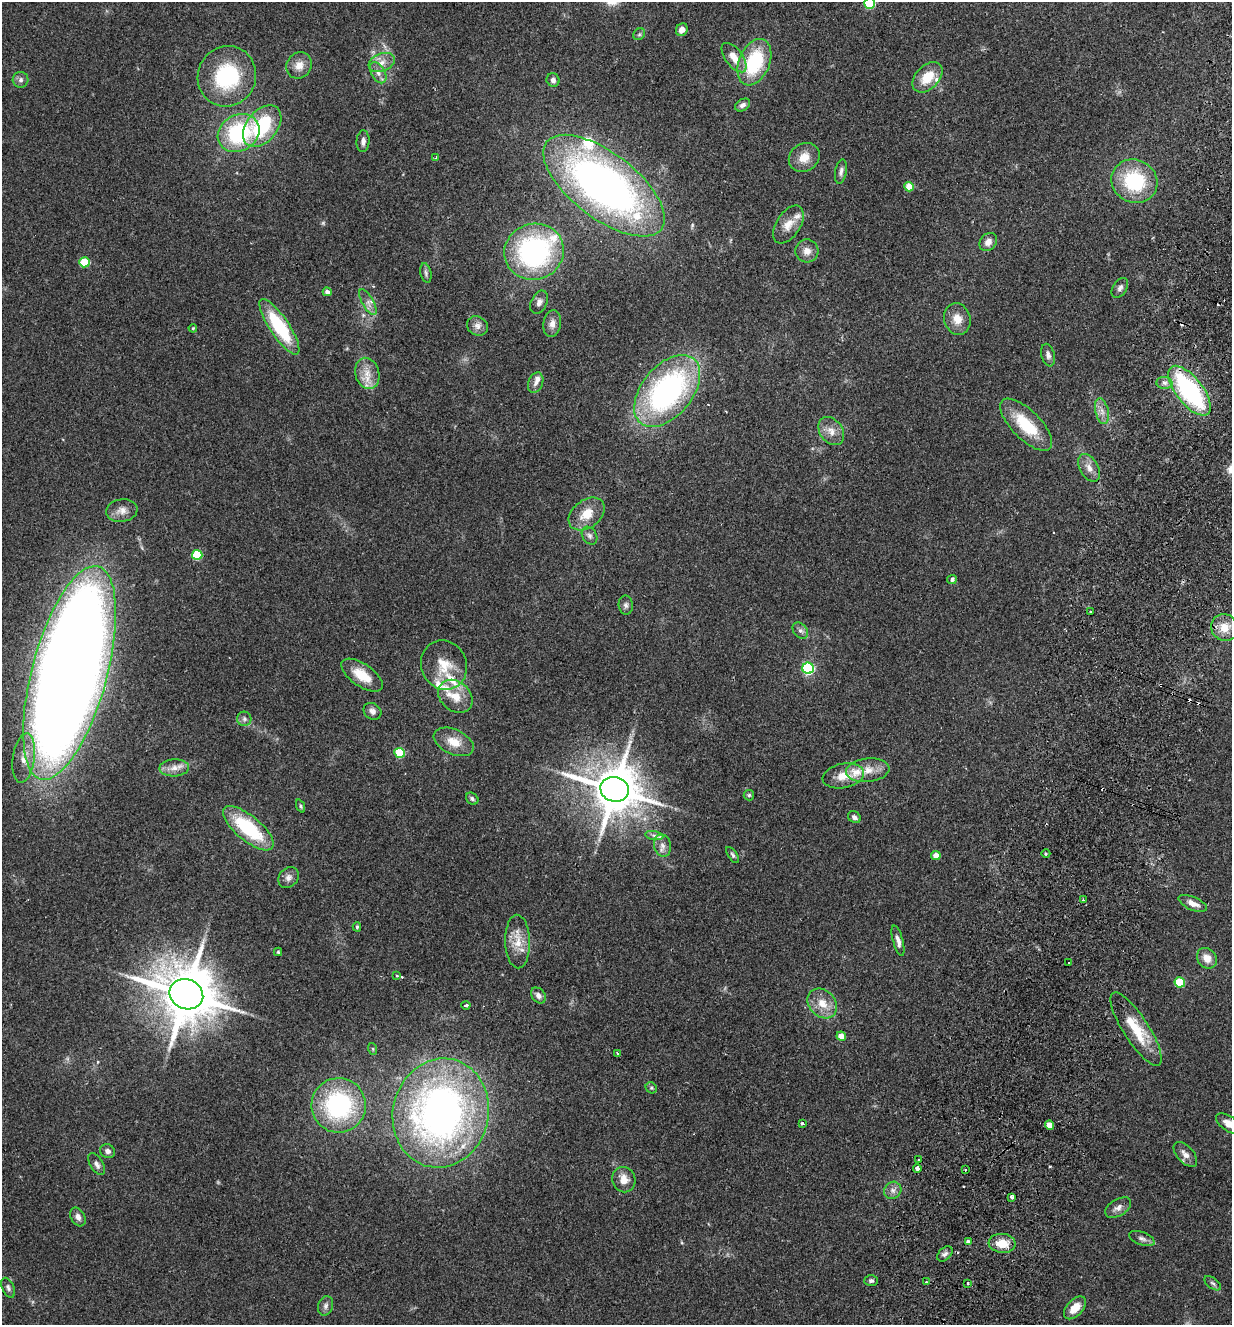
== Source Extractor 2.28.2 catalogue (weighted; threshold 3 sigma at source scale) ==
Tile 10 of 4 x 4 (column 2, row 3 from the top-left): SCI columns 1419-2648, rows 1348-2670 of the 5425 x 5337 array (HDU 1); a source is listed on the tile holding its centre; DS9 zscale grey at full resolution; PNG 1234 x 1327 px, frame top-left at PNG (2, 2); each listed source drawn as its Kron ellipse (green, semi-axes under 4 px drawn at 4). Shown black and unused: <1% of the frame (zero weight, under 2 of 3 exposures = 3% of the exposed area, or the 3 px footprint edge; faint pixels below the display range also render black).
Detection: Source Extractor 2.28.2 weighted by HDU 2 'WHT'; one run over the whole footprint, this tile lists its part. Background 0.152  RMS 0.01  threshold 0.047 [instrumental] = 3 sigma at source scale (4.5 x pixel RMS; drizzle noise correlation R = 1.50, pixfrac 1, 0.05/0.05 arcsec/px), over >= 5 px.
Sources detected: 147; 1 too faint to see at this stretch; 9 cosmic-ray / hot-pixel residue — neither listed nor drawn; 10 inside a brighter listed object's ellipse — not listed separately; the other 127 listed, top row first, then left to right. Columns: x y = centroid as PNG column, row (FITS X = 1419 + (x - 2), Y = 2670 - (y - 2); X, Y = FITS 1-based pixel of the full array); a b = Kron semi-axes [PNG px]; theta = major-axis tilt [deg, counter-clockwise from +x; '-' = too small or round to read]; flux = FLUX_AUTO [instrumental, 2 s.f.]
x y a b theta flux
870 3 5 5 - 71
682 30 6 5 - 6.8
639 34 6 5 - 1.8
734 58 17 8 -53 14
382 62 13 9 21 9.5
754 62 24 15 67 68
299 65 14 12 53 11
378 73 11 6 -60 5.8
227 76 30 29 - 85
927 77 18 11 46 24
21 80 8 8 - 3.6
553 80 7 6 - 3
743 105 8 5 33 3.6
262 126 24 15 51 66
239 133 22 18 32 94
363 141 11 6 86 4.5
804 157 16 13 35 14
436 158 4 3 - 1.2
841 171 12 5 80 3.8
1134 181 23 21 -26 74
604 186 72 32 -37 560
909 187 5 4 - 21
788 225 21 12 57 13
988 242 10 8 48 6.6
807 251 11 11 - 8.4
534 252 30 28 21 190
84 262 5 5 - 43
426 273 10 5 -77 2.7
1120 288 11 6 57 3.7
327 292 4 4 - 5.4
368 302 14 5 -61 5.7
539 302 12 8 66 5.3
957 319 16 13 -76 13
552 324 13 8 82 7.2
477 326 11 9 -31 5.7
279 327 33 9 -56 69
193 328 4 4 - 1
1048 355 11 6 -77 3.9
367 373 16 12 -73 14
536 383 10 7 69 4.9
1164 383 8 6 -4 3.7
667 391 42 25 50 250
1189 391 30 13 -52 150
1102 411 13 6 -77 6.6
1026 425 34 14 -45 47
831 431 15 11 -55 10
1089 468 15 9 -59 8.2
122 510 16 11 8 8.7
587 514 20 14 38 20
589 536 9 7 -57 3.8
197 555 5 5 - 53
952 579 5 4 - 2.9
626 605 9 7 -82 3.4
1091 612 2 2 - 1.1
1224 627 14 13 - 16
800 631 9 6 -49 3.4
444 665 25 22 -66 27
808 668 6 5 - 140
69 673 110 37 75 2800
362 675 24 11 -35 22
455 696 19 14 -41 18
372 711 9 7 -35 4.9
244 719 7 7 - 3.4
454 742 21 12 -25 16
400 753 5 5 - 47
24 758 25 11 82 16
174 768 15 8 3 8.6
868 770 22 12 6 17
843 776 21 12 11 17
615 789 14 12 -15 5000
749 795 5 5 - 1.6
472 799 7 5 -41 2.3
300 806 7 4 -67 1.6
854 817 7 5 -34 3.7
248 828 31 12 -40 74
654 836 9 4 -9 3.2
662 845 11 8 -78 6.5
1046 854 4 3 - 1.2
733 855 9 4 -56 2.3
936 856 5 4 - 14
288 878 11 9 47 5.3
1083 900 3 2 - 1.1
1193 903 15 6 -24 7.7
357 927 4 4 - 1.3
898 941 16 5 -75 5.5
518 942 27 12 -89 18
278 952 4 4 - 1.2
1207 958 11 9 -50 10
1069 963 3 2 - 1
397 976 3 3 - 1.6
1180 982 5 5 - 43
186 994 17 14 -24 6700
538 995 9 6 -52 4.5
822 1003 16 13 -46 16
466 1005 4 3 - 4.1
1136 1029 43 12 -57 36
841 1036 5 4 - 13
373 1049 6 3 -72 1.1
617 1053 3 3 - 3.8
651 1088 6 5 - 1.6
339 1105 27 27 - 140
441 1113 55 48 76 510
802 1123 3 3 - 3.6
1229 1124 15 7 -33 9.7
1049 1125 5 4 - 16
107 1151 7 6 - 4.1
1185 1154 15 8 -48 6.4
919 1160 3 2 - 0.83
97 1164 12 6 -58 4.3
917 1169 4 3 - 8.8
965 1170 2 2 - 1.1
624 1180 13 11 -70 11
893 1190 9 8 - 4.9
1012 1197 3 3 - 8.4
1118 1208 14 8 31 6
78 1217 10 7 -62 5
1142 1239 13 6 -21 4.2
968 1242 4 4 - 4.3
1002 1243 13 9 -5 17
945 1254 9 6 43 3.5
871 1281 7 5 1 2.6
927 1282 4 3 - 1.8
968 1283 3 3 - 3.3
1213 1283 9 5 -37 2.5
8 1288 10 6 -65 3.3
326 1306 10 7 70 3.9
1075 1308 13 8 47 14
Overlapping masked pixels (flux is a lower limit): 1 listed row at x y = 1189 391
Isophote crosses this tile's border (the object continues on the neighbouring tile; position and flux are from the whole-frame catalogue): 3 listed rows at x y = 870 3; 69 673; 1229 1124